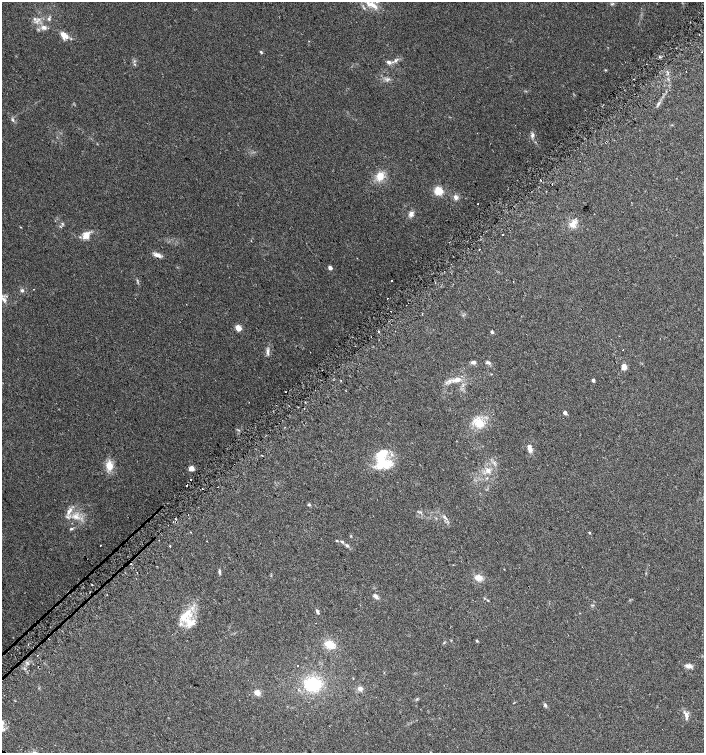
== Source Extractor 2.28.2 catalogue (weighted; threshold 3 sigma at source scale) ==
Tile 10 of 4 x 4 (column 2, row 3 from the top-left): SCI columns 1572-2975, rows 1534-3035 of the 6015 x 6062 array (HDU 1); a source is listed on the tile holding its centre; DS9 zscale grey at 2 x 2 block average (1 PNG px = mean of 2 x 2 image px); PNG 706 x 755 px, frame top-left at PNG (2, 2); no overlay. Shown black and unused: <1% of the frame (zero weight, under 2 of 3 exposures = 2% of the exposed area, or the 3 px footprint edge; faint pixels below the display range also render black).
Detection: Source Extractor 2.28.2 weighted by HDU 2 'WHT'; one run over the whole footprint, this tile lists its part. Background 0.0686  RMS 0.0087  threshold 0.0392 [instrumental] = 3 sigma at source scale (4.5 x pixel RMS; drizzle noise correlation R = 1.50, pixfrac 1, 0.0396/0.0396 arcsec/px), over >= 5 px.
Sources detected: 100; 1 inside a brighter object's white glare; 10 cosmic-ray / hot-pixel residue — not listed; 6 inside a brighter listed object's ellipse — not listed separately; the other 83 listed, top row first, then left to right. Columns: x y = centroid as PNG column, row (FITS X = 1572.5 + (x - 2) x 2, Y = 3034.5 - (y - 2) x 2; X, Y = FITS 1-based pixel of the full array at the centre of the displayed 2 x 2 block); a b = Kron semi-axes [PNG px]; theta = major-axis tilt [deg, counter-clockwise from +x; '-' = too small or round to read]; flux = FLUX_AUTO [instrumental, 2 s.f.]
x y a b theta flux
374 6 9 5 -32 13
35 19 4 3 - 3.6
49 19 5 4 - 3.5
44 27 8 5 -34 8.5
699 34 2 2 - 1.3
64 35 12 7 -44 17
261 52 4 3 - 2.2
396 60 6 4 34 5.1
389 62 7 5 -30 6
134 64 3 2 - 1.3
605 70 3 2 - 1.3
658 104 3 2 - 1.9
13 120 5 3 - 3
532 135 7 4 69 5.7
380 176 10 8 68 24
541 180 2 2 - 2.7
438 191 3 3 - 130
456 197 6 5 - 6.6
478 204 2 2 - 1.4
411 214 6 5 - 8.3
62 224 3 2 - 1.5
573 224 11 8 60 15
86 235 10 8 63 16
503 235 2 2 - 8.7
479 249 2 2 - 1
157 255 10 5 -22 9.4
330 268 3 2 - 13
391 281 2 2 - 52
33 289 2 2 - 1.4
22 290 4 4 - 3.7
387 298 2 2 - 1.7
3 299 11 3 -50 7.7
391 311 2 2 - 2.6
238 328 3 3 - 42
379 331 2 2 - 29
395 331 2 2 - 0.84
492 332 4 3 - 2.8
268 351 9 3 88 5.2
474 362 7 4 1 5.3
488 362 7 4 -23 4.3
624 367 4 4 - 19
457 380 15 5 11 16
593 380 3 3 - 4.8
565 413 3 2 - 9.4
478 423 13 9 -37 30
530 448 8 4 -81 11
382 452 18 8 19 28
385 464 26 10 17 48
109 466 11 8 -84 23
191 468 3 3 - 43
488 470 7 5 -74 7.8
309 505 4 3 - 2.8
70 510 6 4 73 7.3
76 516 8 5 -35 12
68 517 4 3 - 3.9
175 518 2 2 - 9.2
71 529 5 3 - 2.7
589 533 3 2 - 1.8
207 541 2 2 - 0.79
337 541 3 3 - 1.4
100 546 2 2 - 2.3
169 546 2 2 - 5.6
347 546 6 4 -36 4.3
131 564 2 2 - 2.2
219 572 7 3 -89 3.3
137 573 2 2 - 5.2
479 577 9 6 -14 15
92 585 2 2 - 2.3
375 596 8 4 -46 6.1
488 600 3 3 - 1.4
592 605 3 2 - 1.4
317 612 7 3 -61 3.6
187 613 19 8 51 34
190 623 12 7 47 21
477 641 3 3 - 2.5
330 644 10 7 -30 29
297 666 2 2 - 3.4
688 666 9 5 -6 8.4
313 684 17 13 0 92
360 689 5 5 - 8.4
257 692 6 6 - 11
545 705 5 3 - 3.2
686 716 11 5 -83 8.7
Overlapping masked pixels (flux is a lower limit): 1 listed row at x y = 131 564
Isophote crosses this tile's border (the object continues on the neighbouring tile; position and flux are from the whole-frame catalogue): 1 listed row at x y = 3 299
Diffuse or blended objects may show on this block-average render without a row.